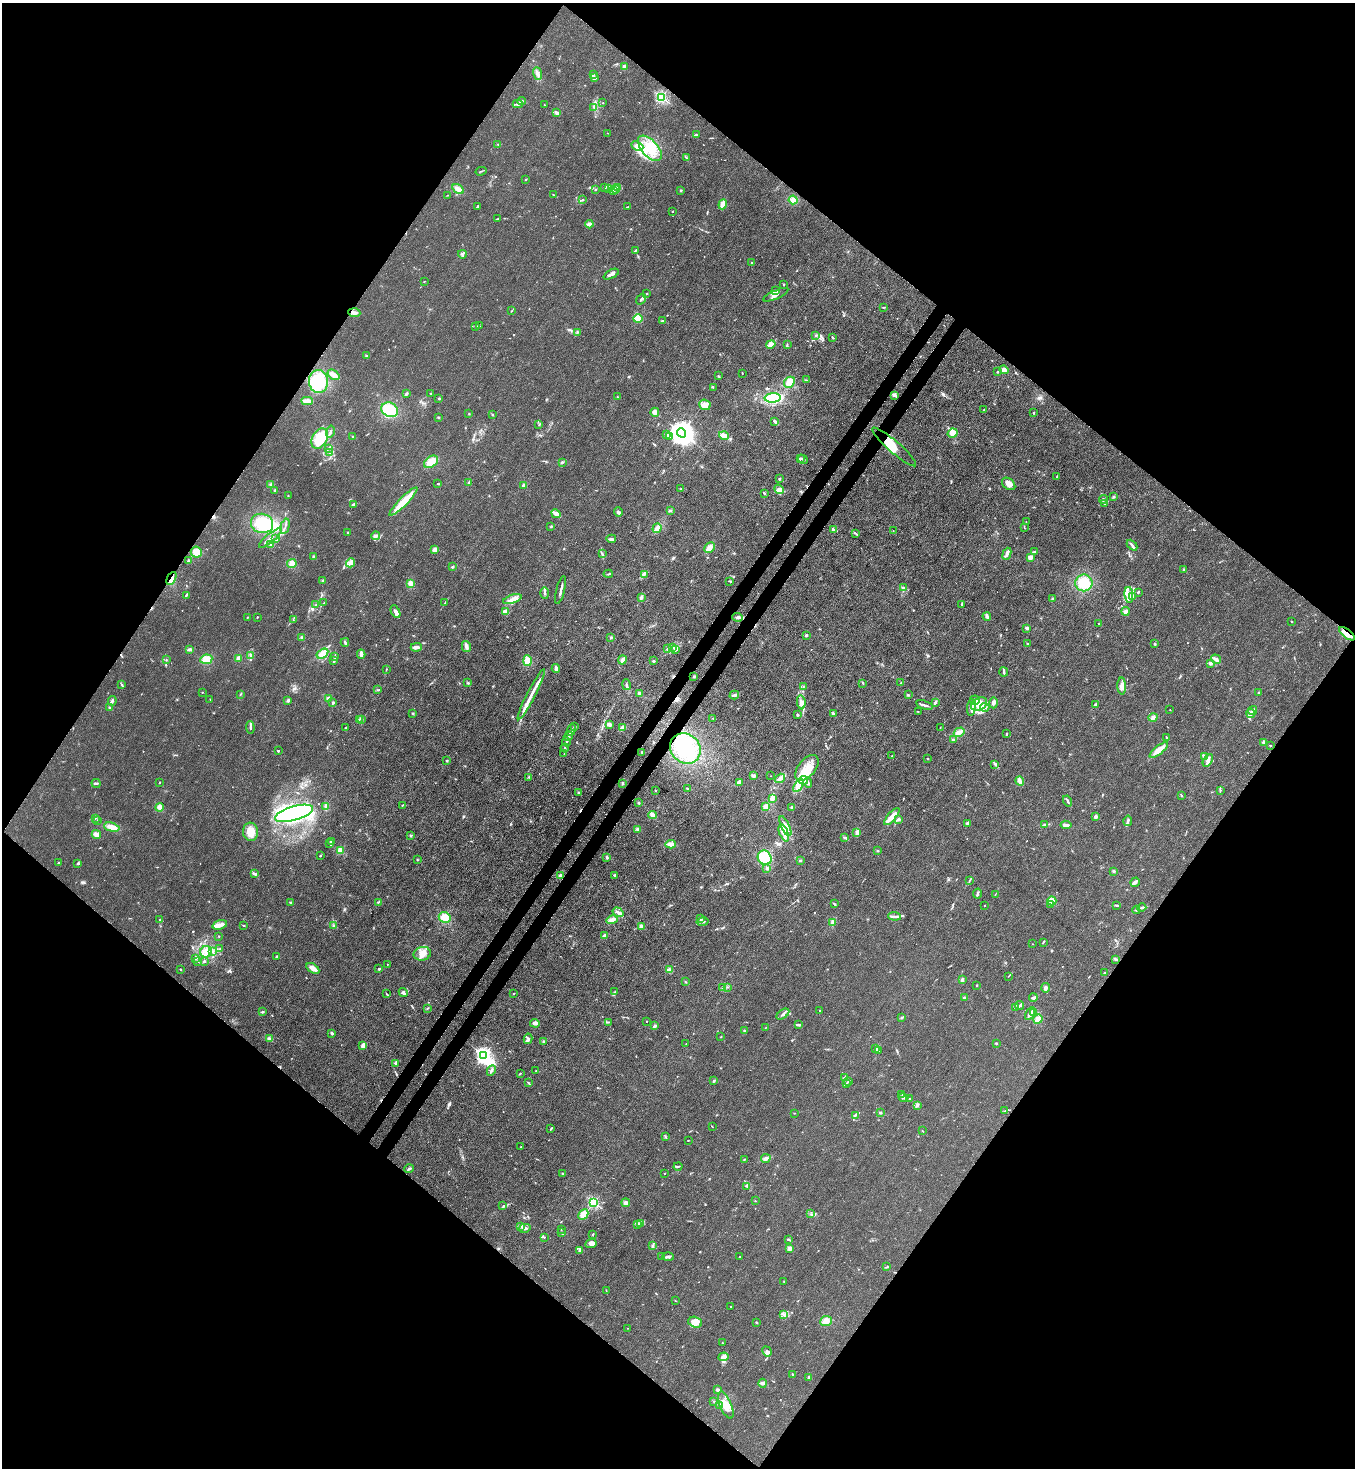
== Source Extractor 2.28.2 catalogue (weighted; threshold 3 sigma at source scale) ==
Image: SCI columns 372-5783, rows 64-5924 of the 6008 x 5986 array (HDU 1 of 3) = the unmasked area's bounding box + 8 px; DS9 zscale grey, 4 x 4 block average (1 PNG px = mean of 4 x 4 image px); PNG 1357 x 1470 px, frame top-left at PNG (2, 3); each listed source drawn as its Kron ellipse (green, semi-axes under 4 px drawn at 4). Shown black and unused: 51% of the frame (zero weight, under 3 of 4 exposures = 7% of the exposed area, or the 3 px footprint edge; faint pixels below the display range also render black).
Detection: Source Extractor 2.28.2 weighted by HDU 2 'WHT'. Background 0.0188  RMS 0.0028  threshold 0.0125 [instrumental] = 3 sigma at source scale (4.5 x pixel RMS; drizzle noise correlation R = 1.50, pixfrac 1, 0.05/0.05 arcsec/px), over >= 5 px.
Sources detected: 791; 3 too faint to see at this stretch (4 x 4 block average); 10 inside a brighter object's white glare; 9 cosmic-ray / hot-pixel residue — neither listed nor drawn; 27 coinciding with a brighter row at this scale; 81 inside a brighter listed object's ellipse — not listed separately; of the other 661, all 500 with FLUX_AUTO >= 0.695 (the completeness limit of this list) listed and drawn (161 fainter detections not listed), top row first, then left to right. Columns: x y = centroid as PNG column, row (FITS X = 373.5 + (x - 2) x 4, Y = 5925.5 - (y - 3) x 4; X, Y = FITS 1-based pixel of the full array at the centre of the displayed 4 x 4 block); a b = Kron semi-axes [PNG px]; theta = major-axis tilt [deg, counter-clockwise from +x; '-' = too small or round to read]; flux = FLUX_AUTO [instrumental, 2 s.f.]
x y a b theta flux
624 66 4 3 - 3.1
537 74 6 3 -69 5.8
593 74 2 2 - 1.2
594 78 3 2 - 7.8
661 97 2 2 - 240
521 101 4 2 - 2.3
603 103 2 2 - 2.5
518 104 5 2 - 3
544 105 2 2 - 1.3
594 107 3 2 - 1.9
557 113 4 3 - 4
608 133 2 2 - 0.73
696 135 2 2 - 2.6
498 144 2 2 - 0.74
637 146 6 3 -25 8.2
650 148 15 8 -49 37
686 157 3 2 - 1.6
481 171 5 2 - 1.2
526 179 2 2 - 1
605 187 3 2 - 0.98
617 187 2 2 - 1
609 188 2 2 - 0.8
458 189 6 3 -32 9.8
615 189 4 2 - 2.7
595 190 2 2 - 0.96
681 190 2 2 - 1.3
614 191 2 2 - 1
448 195 2 2 - 0.85
553 195 2 2 - 1
583 200 3 2 - 0.75
793 200 4 3 - 9.9
723 204 5 3 - 12
477 206 3 2 - 0.95
627 207 3 2 - 0.85
673 211 2 2 - 1.1
498 219 2 2 - 1.1
589 224 4 3 - 6
635 250 3 2 - 1.9
462 254 4 2 - 3
751 263 2 2 - 0.76
611 274 8 2 27 6.1
424 281 2 2 - 0.96
784 285 2 2 - 1.7
776 291 2 2 - 1.6
646 293 3 2 - 1.7
776 295 13 3 24 6.8
641 299 6 2 52 2.8
884 307 3 2 - 1.1
511 311 3 2 - 1.3
354 313 6 2 -5 3.5
638 319 5 4 - 15
663 321 3 2 - 1.9
476 326 4 2 - 1.6
479 326 2 2 - 0.89
577 332 2 2 - 1
816 335 3 2 - 1.5
832 337 4 2 - 1.5
771 344 5 4 - 6.9
787 344 3 2 - 1.3
366 356 2 2 - 1.3
1004 370 5 3 - 5.3
997 372 2 2 - 1.7
742 373 2 2 - 0.78
334 375 6 3 -37 10
718 375 2 2 - 0.96
806 380 2 2 - 0.77
318 381 11 9 -88 48
789 382 6 5 - 14
713 387 3 2 - 0.74
406 393 3 2 - 1.3
431 393 2 2 - 0.82
895 395 4 3 - 3
617 397 2 2 - 1.5
439 398 2 2 - 7.6
773 398 8 4 3 36
307 401 6 3 -4 12
705 405 6 5 - 12
390 410 8 7 - 32
984 410 2 2 - 0.71
655 412 4 3 - 5.3
1034 413 2 2 - 4.7
469 414 2 2 - 0.71
492 415 2 2 - 4
438 417 3 2 - 1.4
775 421 3 2 - 3.3
539 425 3 2 - 1.3
330 432 6 2 76 3.7
681 433 5 4 - 2200
953 433 5 4 - 10
667 434 3 2 - 3.7
669 436 4 2 - 1.7
724 436 5 3 - 9.5
353 437 3 2 - 1.3
320 438 11 7 61 50
894 447 29 6 -41 36
328 448 3 2 - 1.5
329 453 2 2 - 2.3
800 458 3 2 - 2.9
803 459 5 2 - 2.6
431 462 8 5 34 17
562 462 2 2 - 1.1
1057 476 3 2 - 1.3
779 479 2 2 - 0.98
469 483 3 2 - 2.5
438 484 2 2 - 5.1
1009 484 7 5 -39 9.7
271 485 3 3 - 3.1
524 485 3 2 - 5.6
681 489 2 2 - 2.1
779 489 5 3 - 6.4
275 490 2 2 - 1.4
764 493 3 2 - 3.3
288 496 2 2 - 0.87
1114 497 3 2 - 1.5
1103 499 4 3 - 2.9
403 501 19 4 45 31
354 504 3 2 - 3.6
1105 504 2 2 - 0.95
670 510 3 3 - 1.9
618 512 5 2 - 3.8
556 514 5 2 - 10
1026 522 2 2 - 0.89
262 523 11 9 -16 43
285 526 8 2 75 2.4
551 526 3 2 - 1.2
657 528 5 3 - 12
1024 528 2 2 - 0.73
833 530 4 2 - 3.7
893 531 2 2 - 0.7
348 532 2 2 - 1.1
855 533 3 2 - 2.2
375 536 4 3 - 3.2
270 538 14 2 40 6.2
275 539 2 2 - 0.71
611 539 5 3 - 3.8
271 544 3 3 - 2.7
1132 545 6 2 -47 4.3
709 547 6 5 - 10
435 550 4 3 - 6.2
196 552 5 5 - 14
1034 552 3 2 - 1.3
602 553 3 2 - 1.3
1007 554 6 2 67 6.7
313 556 2 2 - 1.4
1030 557 2 2 - 31
189 560 2 2 - 2.3
351 563 5 3 - 7.6
292 564 5 4 - 9.1
452 567 3 2 - 2
1184 569 2 2 - 1.3
608 574 4 2 - 1.4
644 574 4 3 - 4.3
171 578 7 2 64 4.3
323 580 3 2 - 2
730 581 3 2 - 1.3
410 583 4 3 - 5.3
1084 583 9 8 - 32
903 588 4 2 - 2.9
560 590 14 2 75 5.5
1138 592 2 2 - 2.1
545 593 5 2 - 2.8
186 595 4 2 - 2.3
1129 595 8 3 -85 7.8
641 597 3 2 - 4.1
1132 597 3 2 - 1.9
512 599 9 4 18 10
1052 599 2 2 - 5.5
324 603 2 2 - 0.85
445 603 3 2 - 1
962 604 3 2 - 1.9
315 605 2 2 - 1
1125 611 4 3 - 4.7
395 612 6 3 -63 8
505 612 4 3 - 6.7
987 616 4 2 - 6.2
247 617 2 2 - 1.1
257 617 2 2 - 1.3
737 617 5 2 - 3.9
293 620 2 2 - 0.82
1292 621 2 2 - 1.4
1099 624 2 2 - 1.1
1027 628 2 2 - 24
1347 634 9 2 -39 22
806 635 3 2 - 1.6
302 637 3 3 - 2.5
611 637 2 2 - 1.7
345 642 4 2 - 2.3
1027 644 2 2 - 0.89
1155 644 2 2 - 2.2
416 647 5 3 - 6.2
466 647 6 3 -78 6
673 647 2 2 - 0.87
667 648 2 2 - 0.7
189 649 4 2 - 6.3
676 650 4 2 - 2.3
322 654 6 4 34 14
361 654 4 3 - 6.1
251 656 2 2 - 1.1
335 656 2 2 - 1.3
239 658 2 2 - 46
206 659 6 4 10 15
1216 659 5 3 - 5.9
166 660 2 2 - 0.72
622 660 4 2 - 8.8
334 661 4 2 - 1.5
528 661 5 4 - 15
653 661 3 2 - 1.5
1210 663 4 3 - 2.9
386 669 2 2 - 0.86
556 669 4 2 - 6.2
1004 672 4 2 - 2.9
694 676 2 2 - 1.9
468 683 3 2 - 1.5
863 683 3 2 - 2
901 683 2 2 - 0.92
122 685 4 2 - 1.7
626 685 5 2 - 3.2
1122 686 8 4 -88 10
803 687 3 2 - 0.79
378 690 3 2 - 1.4
202 692 2 2 - 3.2
640 693 3 3 - 4.1
1258 693 3 2 - 1.2
240 694 2 2 - 0.94
531 694 28 2 63 17
734 695 5 3 - 3.3
908 695 2 2 - 1.1
210 699 2 2 - 0.91
328 699 2 2 - 41
288 700 3 3 - 2.8
975 700 5 4 - 5.6
112 701 5 2 - 2.9
801 702 7 3 -80 8
935 702 4 2 - 2.9
333 703 3 2 - 2.1
993 703 5 3 - 4.8
979 704 8 6 33 25
1096 704 2 2 - 1.6
924 705 9 2 -17 4
971 707 8 3 84 6.1
985 707 5 3 - 4.5
110 708 3 2 - 2.1
1170 710 2 2 - 2
1252 710 4 3 - 3.7
918 711 2 2 - 0.7
413 713 2 2 - 1.1
834 714 4 2 - 4.6
1250 714 5 3 - 5
797 715 2 2 - 1.9
713 718 2 2 - 0.86
1153 718 4 3 - 4.4
359 719 2 2 - 0.78
362 719 3 2 - 2.1
609 724 3 3 - 5.4
574 726 2 2 - 1.5
250 727 6 2 -88 2.8
940 727 2 2 - 0.74
346 728 3 2 - 1.5
622 728 4 3 - 7.8
571 730 6 2 68 2.9
959 732 6 3 32 6.8
1006 734 3 2 - 1.5
568 736 5 2 - 2.9
1166 737 3 2 - 1.4
953 740 3 2 - 2.1
566 742 4 2 - 2.7
1263 742 4 2 - 2.3
1270 745 2 2 - 0.77
565 748 4 2 - 2.9
685 748 16 14 -43 68
1159 750 11 3 38 16
278 751 2 2 - 2.1
642 752 2 2 - 0.86
564 754 3 2 - 1.4
892 756 2 2 - 1.4
1204 756 4 2 - 3.8
928 758 2 2 - 2.4
447 761 2 2 - 4.3
1208 761 7 4 57 5.9
995 764 3 2 - 2
807 768 15 8 50 29
753 776 4 3 - 3.7
771 776 2 2 - 0.72
529 777 2 2 - 0.87
780 778 5 3 - 6.1
804 780 4 2 - 4.7
1020 781 5 3 - 5.8
159 782 2 2 - 1.2
96 783 4 2 - 2.5
623 783 3 2 - 1.3
739 783 3 3 - 6.6
808 783 5 3 - 3.5
799 785 7 4 57 34
687 788 2 2 - 1.7
655 790 2 2 - 0.96
1220 791 4 2 - 1.6
578 793 2 2 - 2
1181 795 3 2 - 1.5
772 798 4 3 - 5.1
1067 801 6 2 -61 3.5
639 803 2 2 - 1.1
402 806 2 2 - 0.8
159 807 4 4 - 8
326 807 4 3 - 5.8
766 807 4 3 - 8.1
792 807 3 2 - 3.2
294 813 20 7 16 160
653 815 4 3 - 7.7
892 817 10 3 49 17
1096 817 3 2 - 3.8
95 818 3 2 - 1.4
899 819 3 2 - 3.3
97 821 3 2 - 1.4
1128 821 5 2 - 4.9
967 823 3 2 - 1.9
1044 825 4 2 - 2.2
1066 825 5 3 - 6.6
785 826 11 3 -65 8.8
112 827 8 4 -14 14
638 829 3 3 - 3.9
251 832 9 7 -84 20
857 832 3 3 - 5.7
784 833 9 4 -70 12
96 834 4 3 - 7.7
410 835 3 2 - 1.4
845 838 4 2 - 1.8
331 842 3 2 - 2
329 844 2 2 - 0.95
671 844 5 3 - 7.5
341 850 2 2 - 43
877 851 2 2 - 1.6
320 856 2 2 - 1.2
607 857 3 2 - 1.7
765 858 7 6 - 46
417 860 2 2 - 0.83
800 861 2 2 - 2.1
58 863 2 2 - 1.6
78 863 3 2 - 1.6
767 868 3 3 - 2.8
1114 871 2 2 - 2.5
254 874 4 2 - 2.4
561 875 4 2 - 3.5
614 875 3 2 - 1.8
970 880 3 2 - 1.3
1135 882 5 3 - 5
977 894 5 2 - 3.3
995 894 3 2 - 0.71
1052 901 4 4 - 8.8
290 902 2 2 - 1.4
378 902 3 2 - 1.3
834 904 3 2 - 1.5
1051 905 3 2 - 1.5
1117 905 3 2 - 1.5
984 906 2 2 - 0.87
1142 907 4 2 - 2.9
1136 910 4 2 - 1
618 912 6 2 -33 4.8
895 916 6 2 -5 3.8
445 917 6 5 - 14
700 919 3 3 - 3.2
160 920 3 2 - 1.5
612 920 6 3 15 6.6
703 922 6 2 11 5.8
832 922 4 3 - 4.1
220 925 7 4 18 8.1
333 925 2 2 - 1.1
243 926 3 2 - 1
641 926 3 2 - 3.7
219 936 2 2 - 1.1
605 936 3 3 - 5
1043 942 3 2 - 1.5
1032 944 2 2 - 0.78
220 948 2 2 - 0.95
206 952 6 5 - 11
213 952 2 2 - 1.3
422 954 8 6 12 14
276 956 3 2 - 1.8
196 958 3 2 - 1.6
1116 959 4 2 - 1.8
198 961 3 2 - 1.5
204 961 3 2 - 2.1
387 964 2 2 - 0.95
313 968 7 2 -33 15
180 969 3 2 - 1.1
379 969 2 2 - 4.7
669 970 3 3 - 3.9
1105 972 3 2 - 1.1
1009 976 2 2 - 0.7
962 980 3 2 - 3.3
685 982 2 2 - 0.72
977 986 2 2 - 0.86
722 987 3 2 - 0.84
728 987 2 2 - 0.81
1046 988 4 3 - 4.1
615 992 2 2 - 1.5
386 993 3 2 - 0.9
403 993 5 2 - 3.6
513 994 2 2 - 1.2
1033 997 4 2 - 3
964 998 2 2 - 17
1020 1005 4 2 - 3.8
1015 1007 2 2 - 0.8
427 1008 3 2 - 1.2
820 1010 2 2 - 1.2
262 1012 2 2 - 1.6
1033 1013 3 2 - 2.2
783 1014 7 2 36 3.9
1030 1014 7 2 61 12
902 1017 3 2 - 1.6
1038 1019 5 4 - 9.7
647 1021 2 2 - 1.4
609 1022 4 2 - 1.2
535 1023 5 3 - 8.1
798 1025 4 2 - 4
655 1026 3 3 - 2.7
765 1028 3 2 - 0.94
744 1031 2 2 - 1.5
332 1033 3 2 - 2.9
721 1037 2 2 - 0.91
269 1039 4 3 - 4.4
528 1039 5 2 - 3.3
544 1041 4 2 - 2
996 1043 2 2 - 0.74
686 1044 2 2 - 0.72
363 1045 4 3 - 6.2
876 1049 3 2 - 3
878 1050 3 2 - 1.7
484 1055 3 2 - 570
396 1063 4 3 - 3.6
491 1071 5 2 - 3.9
536 1071 2 2 - 0.86
520 1074 3 2 - 0.93
844 1077 3 2 - 1.7
714 1081 3 2 - 1.4
849 1081 2 2 - 0.99
529 1083 2 2 - 1.1
846 1083 3 2 - 1.1
901 1094 3 2 - 1.8
903 1097 5 3 - 5.6
909 1099 2 2 - 1.9
917 1105 3 2 - 1.5
1005 1111 4 2 - 0.79
795 1113 2 2 - 0.77
880 1113 3 2 - 1.6
855 1115 4 2 - 2.6
712 1127 2 2 - 0.74
551 1128 4 2 - 1.5
923 1131 2 2 - 0.74
665 1137 3 2 - 1.3
688 1140 2 2 - 0.81
521 1147 2 2 - 1.2
766 1158 5 3 - 4.1
744 1159 3 2 - 1
678 1166 4 2 - 1.6
409 1169 4 3 - 2.4
664 1173 2 2 - 0.84
563 1174 2 2 - 2.2
747 1186 4 2 - 1.8
755 1201 2 2 - 1.2
594 1202 2 2 - 210
626 1203 4 3 - 6.2
503 1206 2 2 - 1.6
583 1214 5 4 - 8.9
811 1214 2 2 - 0.87
640 1223 2 2 - 2.1
637 1225 2 2 - 0.88
520 1227 3 2 - 2.3
525 1228 6 3 14 5.5
561 1229 2 2 - 0.76
561 1233 4 2 - 2.3
593 1234 4 2 - 1.2
544 1237 2 2 - 1.1
788 1239 4 2 - 2.9
591 1243 6 4 26 7.3
653 1245 4 2 - 2.5
789 1248 4 3 - 5.2
579 1250 2 2 - 0.98
662 1256 3 2 - 1.7
668 1257 6 3 -1 5.5
740 1257 2 2 - 1.9
887 1267 3 2 - 1.3
784 1282 2 2 - 0.82
606 1290 3 2 - 0.94
675 1301 2 2 - 0.85
731 1307 2 2 - 1.8
784 1315 3 2 - 2.4
826 1321 6 5 - 12
695 1322 7 5 -18 22
757 1322 3 2 - 1
628 1328 2 2 - 1.3
723 1343 2 2 - 0.8
767 1351 5 3 - 4.7
724 1357 5 4 - 7.7
792 1374 3 2 - 1.6
809 1377 3 2 - 1.8
763 1383 4 4 - 4.8
717 1390 3 2 - 4.9
714 1402 2 2 - 0.8
720 1405 2 2 - 1.6
726 1405 14 5 -68 19
Overlapping masked pixels (flux is a lower limit): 3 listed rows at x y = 894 447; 171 578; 1347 634
Diffuse or blended objects may show on this block-average render without a row.